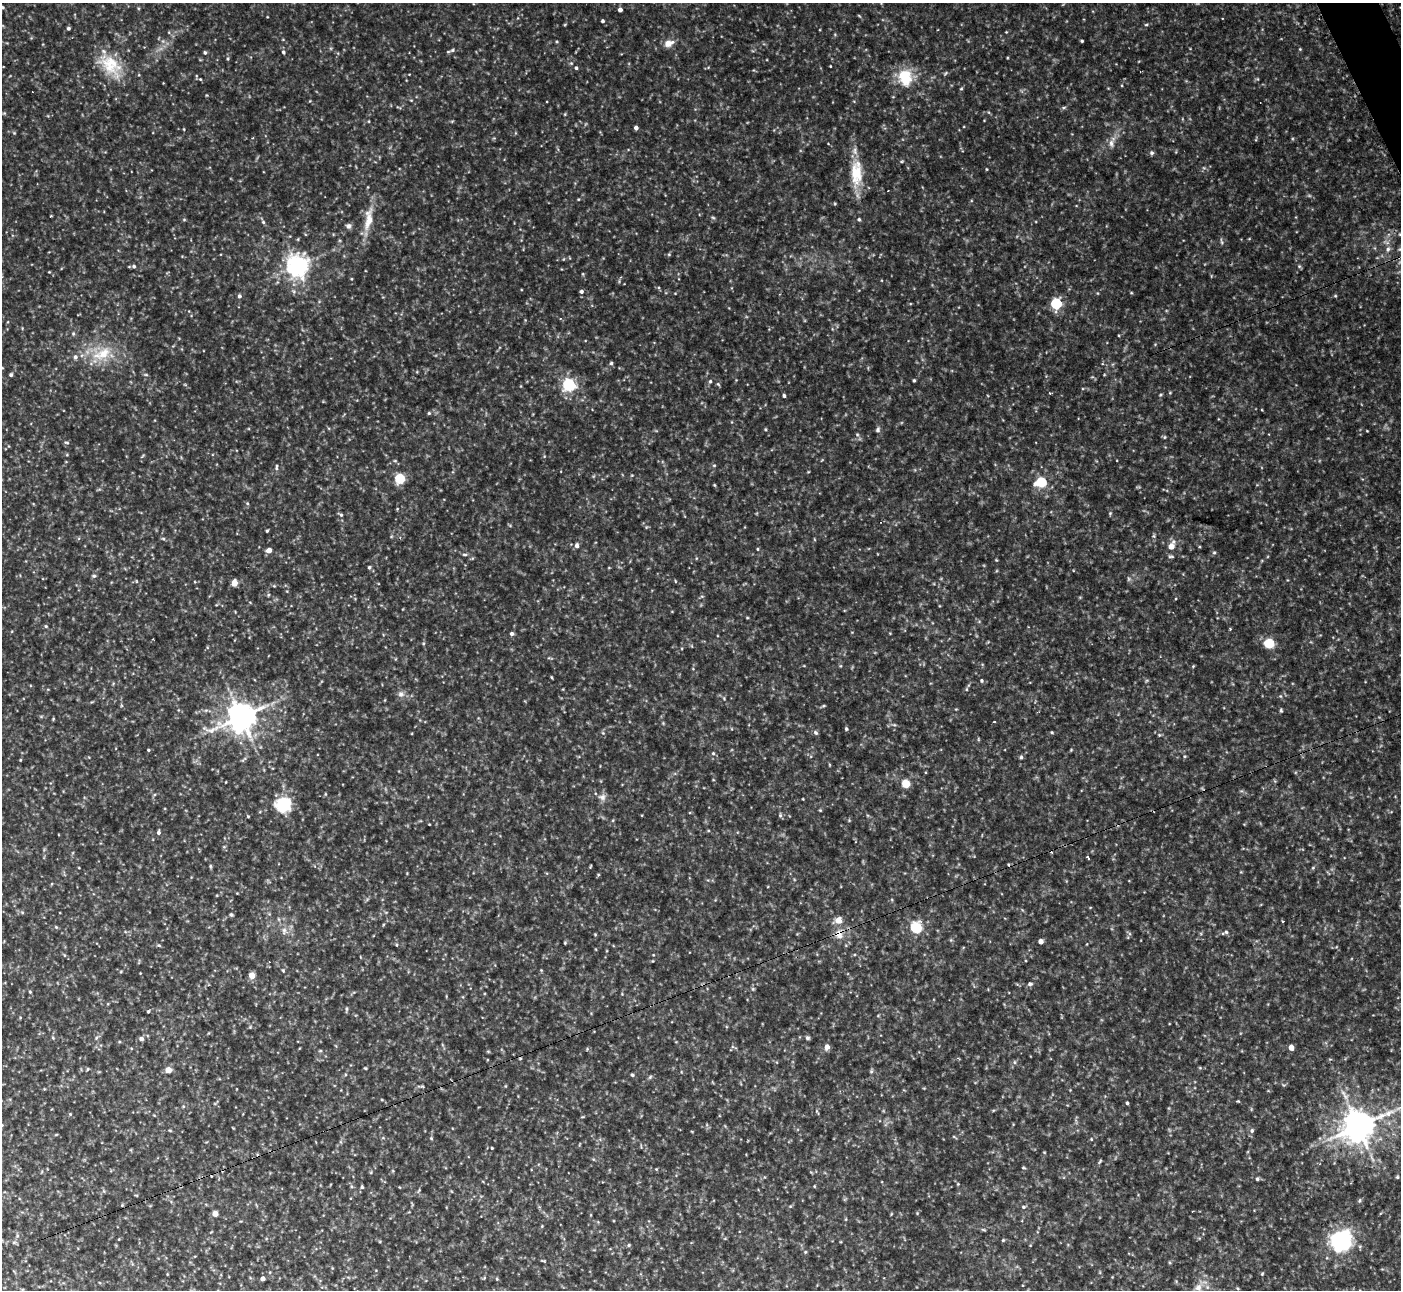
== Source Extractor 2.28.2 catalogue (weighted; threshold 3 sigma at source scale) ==
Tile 10 of 4 x 4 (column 2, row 3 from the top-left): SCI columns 1467-2865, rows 1573-2860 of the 6173 x 5943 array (HDU 1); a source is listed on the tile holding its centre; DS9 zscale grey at full resolution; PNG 1403 x 1292 px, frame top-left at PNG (2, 3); no overlay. Shown black and unused: <1% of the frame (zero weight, under 2 of 3 exposures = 1% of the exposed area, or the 3 px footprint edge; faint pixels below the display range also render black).
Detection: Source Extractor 2.28.2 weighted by HDU 2 'WHT'; one run over the whole footprint, this tile lists its part. Background 0.0722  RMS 0.01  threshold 0.0452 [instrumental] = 3 sigma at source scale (4.5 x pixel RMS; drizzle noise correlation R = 1.50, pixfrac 1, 0.05/0.05 arcsec/px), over >= 5 px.
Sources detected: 384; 6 too faint to see at this stretch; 3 cosmic-ray / hot-pixel residue — not listed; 4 inside a brighter listed object's ellipse — not listed separately; the other 371 listed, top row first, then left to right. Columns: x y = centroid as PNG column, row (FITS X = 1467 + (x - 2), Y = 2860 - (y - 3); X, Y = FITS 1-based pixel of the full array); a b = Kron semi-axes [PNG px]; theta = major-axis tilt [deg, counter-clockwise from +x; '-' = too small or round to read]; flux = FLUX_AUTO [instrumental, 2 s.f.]
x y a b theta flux
2 7 4 4 - 1.6
138 8 5 3 - 1.1
620 10 4 4 - 5.1
859 16 6 3 -37 1.1
603 21 4 3 - 2.3
565 24 5 3 - 0.91
1146 25 5 3 - 1.2
68 28 4 4 - 2.2
1006 32 3 3 - 0.77
1082 41 3 3 - 1.5
669 43 14 9 22 9.2
1300 49 5 4 - 1.1
452 50 6 4 28 1.8
283 52 6 5 - 2.3
205 53 5 4 - 1.8
228 59 5 4 - 1.4
571 63 5 5 - 1.5
110 65 44 23 -48 48
830 66 3 2 - 0.8
576 68 5 4 - 2
945 73 8 5 29 1.7
905 77 23 21 -84 35
200 79 6 5 - 1.6
1258 79 6 4 -89 1.1
1122 85 4 3 - 0.88
961 89 5 4 - 1.4
206 95 5 3 - 0.84
411 100 5 4 - 1
310 101 5 4 - 0.91
399 107 9 3 -22 1.4
1063 107 7 3 9 1.7
4 113 7 4 -14 1.4
565 114 5 3 - 0.95
369 121 4 3 - 0.85
452 121 6 3 18 1.1
636 128 4 4 - 4.3
184 129 4 3 - 0.84
14 133 5 5 - 1.1
515 133 6 4 90 1.1
253 138 3 3 - 1.3
494 138 6 3 18 1
1256 139 7 3 78 1
1111 143 14 9 82 7.7
1152 153 6 5 - 2.5
902 161 5 4 - 1.2
986 169 4 2 - 0.87
856 172 37 16 90 36
888 191 3 2 - 1.5
578 199 4 3 - 0.91
51 216 3 2 - 1.6
713 217 7 4 -19 1.5
368 219 40 11 79 24
859 219 5 5 - 1.8
184 220 5 4 - 1.2
263 222 5 4 - 1.7
348 226 8 7 - 3.4
1249 239 5 3 - 0.81
1222 241 9 4 -76 2.1
1388 249 9 6 71 4.1
1400 249 6 4 -6 1.3
669 254 5 5 - 1.4
563 259 5 3 - 0.91
134 266 6 6 - 2.6
297 266 8 7 - 750
1299 266 6 6 - 1.7
49 272 3 2 - 0.76
1211 276 5 3 - 0.88
619 281 5 4 - 1.6
659 288 5 3 - 1.2
581 291 5 4 - 2.2
675 293 4 3 - 0.66
1097 293 5 3 - 0.84
1131 293 4 4 - 0.98
239 296 5 5 - 2.8
1335 296 5 4 - 1.2
1056 304 6 5 - 95
560 319 3 3 - 1.2
73 334 6 5 - 1.9
100 353 41 26 2 53
611 363 5 4 - 2.1
2 368 4 3 - 0.8
417 372 5 4 - 0.93
11 375 4 4 - 2.3
146 375 7 3 -1 1.3
736 380 4 3 - 0.76
914 380 3 3 - 1.5
710 381 6 5 - 2
718 384 7 4 -54 1.4
569 385 6 6 - 180
1170 393 5 3 - 0.92
1160 395 5 3 - 1.1
784 396 4 3 - 2.5
1262 410 4 3 - 0.78
429 413 5 5 - 1.5
765 429 5 4 - 1.2
878 430 9 6 73 2.9
656 431 6 3 -19 1
1367 431 3 2 - 0.71
857 435 6 5 - 1.8
1164 437 6 4 89 1.3
66 442 7 5 -18 1.9
9 446 5 3 - 0.86
67 455 5 3 - 1
142 456 7 3 42 1.1
544 456 5 3 - 1
822 460 5 3 - 0.85
395 461 5 5 - 1.4
714 465 5 4 - 1.3
277 467 10 5 78 2.8
808 472 4 3 - 0.88
632 475 5 3 - 0.91
400 479 5 5 - 80
1041 482 6 5 - 86
714 485 4 3 - 1.1
99 489 7 3 19 1.3
247 503 5 5 - 1.4
397 509 4 3 - 0.91
1110 513 6 4 70 1.4
341 514 8 5 -40 2
646 527 5 5 - 1.3
267 531 3 3 - 1.3
1154 536 6 4 -80 1.6
163 539 6 4 -27 1.5
814 539 5 3 - 0.86
577 545 6 5 - 3.9
1171 546 8 5 64 14
757 549 4 4 - 1.1
269 550 5 4 - 10
1214 553 5 5 - 1.6
465 554 8 4 0 1.9
1171 556 8 5 -6 2.1
696 558 5 3 - 0.92
996 560 5 3 - 0.94
369 567 5 4 - 1.9
609 568 4 3 - 0.78
94 576 6 5 - 1.8
136 581 5 3 - 0.89
675 581 5 3 - 0.87
234 583 5 4 - 19
274 586 5 4 - 1.2
268 595 5 4 - 1.3
702 596 6 5 - 1.5
216 605 5 3 - 0.94
939 606 4 3 - 0.79
747 618 4 3 - 0.89
979 621 6 4 1 1.4
46 626 5 4 - 1.5
1230 629 3 3 - 1.6
890 633 3 3 - 0.77
512 634 5 5 - 2.6
988 642 5 3 - 0.95
423 643 5 5 - 1.3
1269 644 5 5 - 65
207 647 5 3 - 1
550 658 10 3 -14 1.5
395 659 5 3 - 0.88
804 666 5 3 - 0.77
840 666 5 4 - 1.1
1193 666 5 4 - 1
693 669 4 3 - 0.72
552 677 3 2 - 1
981 680 5 5 - 1.6
1146 681 6 4 31 1.3
113 684 5 3 - 1.1
969 685 6 4 70 1.3
401 694 9 9 - 5.1
1280 696 5 5 - 1.6
724 698 7 5 -70 1.8
385 700 5 3 - 0.75
92 702 6 3 35 1.1
122 705 5 4 - 1.4
823 706 6 4 21 1.4
956 709 4 4 - 0.79
178 710 5 3 - 0.81
1281 710 6 4 -90 1.5
41 716 6 4 0 1.4
241 717 11 9 25 1700
53 719 5 3 - 0.94
994 722 3 2 - 1.5
663 723 5 4 - 1.1
894 725 9 3 -11 1.9
846 729 5 4 - 1.7
1052 732 4 3 - 1.2
603 733 5 4 - 1.4
816 733 7 5 -45 2.3
1159 735 6 5 - 1.5
978 739 5 3 - 0.99
148 750 4 3 - 1.3
1071 750 6 3 46 1
713 753 6 5 - 2
1185 756 5 4 - 1.3
1021 757 5 5 - 2
244 759 11 4 44 2
20 760 4 3 - 0.89
829 765 5 3 - 0.83
713 780 5 3 - 0.73
226 782 3 2 - 0.67
906 784 5 5 - 38
1202 788 5 4 - 1.1
325 794 5 3 - 0.95
154 795 6 3 20 1.3
602 797 11 10 - 6.1
803 799 2 2 - 0.73
283 804 16 16 - 43
820 810 4 4 - 1.1
642 815 3 2 - 0.73
780 815 7 5 -90 1.9
248 816 4 3 - 1
613 820 5 4 - 1.1
849 820 5 4 - 1.1
420 821 6 3 17 1
429 824 3 2 - 0.71
708 831 5 3 - 1
158 832 6 4 85 2.7
224 847 5 3 - 1.1
1088 858 5 2 - 1.6
210 866 6 4 -74 1.5
590 866 4 2 - 0.91
79 868 3 2 - 0.69
1313 868 5 4 - 1.5
1241 872 4 4 - 0.82
407 873 5 3 - 0.77
598 874 4 3 - 0.92
51 884 5 3 - 0.78
237 893 3 3 - 0.73
217 895 4 3 - 0.78
892 900 5 4 - 1.1
22 912 5 5 - 1.6
231 915 5 4 - 1.9
279 919 6 4 -88 1.7
838 920 6 5 - 15
1282 921 3 2 - 1.7
56 927 5 5 - 1.3
916 928 6 5 - 110
284 931 13 8 -83 7.4
1226 932 8 5 10 2.7
1129 933 9 3 -35 1.5
595 934 4 4 - 1
839 935 13 11 -58 11
951 940 5 5 - 1.4
1041 941 4 4 - 7
565 943 4 4 - 1.1
159 945 6 4 -21 1.6
396 945 6 4 -69 1.2
64 955 7 4 -53 1.4
653 961 4 3 - 0.93
283 970 7 5 -73 1.7
541 970 4 3 - 0.94
121 972 5 3 - 1.1
140 973 4 3 - 0.69
252 975 5 4 - 18
1030 984 6 5 - 2.5
753 989 6 3 16 1.3
30 992 5 4 - 1.4
622 994 4 3 - 0.75
463 997 5 3 - 0.92
346 1009 9 3 87 1.5
148 1012 4 4 - 1.4
878 1015 5 3 - 0.96
20 1018 4 4 - 0.96
250 1027 6 4 46 1.2
208 1033 5 3 - 0.82
53 1037 6 4 -70 1.5
97 1037 9 4 46 2.4
807 1038 5 5 - 2.5
141 1039 6 6 - 3.3
119 1042 4 4 - 1.1
443 1045 6 4 -70 1.3
733 1047 11 3 -25 1.6
827 1047 5 5 - 7.5
1291 1047 4 4 - 7.8
131 1048 5 3 - 0.9
587 1049 6 4 0 1.4
320 1051 5 4 - 1.2
488 1051 5 4 - 1.1
1014 1062 6 4 -90 1.5
365 1068 4 3 - 1
1200 1068 5 4 - 1.1
88 1069 6 4 29 1.4
168 1070 4 4 - 18
871 1071 7 5 72 1.7
345 1074 5 3 - 0.89
632 1075 5 4 - 1.7
650 1077 6 5 - 1.8
1283 1085 7 3 -30 1.1
421 1086 11 4 3 1.8
505 1086 5 3 - 0.92
44 1089 5 4 - 0.87
1070 1090 4 4 - 0.73
1345 1096 11 9 -10 7.1
382 1100 5 3 - 1
1238 1101 4 3 - 0.92
215 1103 9 4 40 1.7
1127 1103 4 3 - 1.6
183 1106 5 4 - 1.3
993 1110 5 3 - 0.97
70 1114 5 5 - 1.2
154 1115 5 3 - 0.83
583 1117 6 3 9 0.94
1076 1121 10 3 -79 1.9
2 1125 5 4 - 0.95
707 1125 6 4 -72 1.3
1358 1126 11 9 27 2300
233 1128 3 2 - 0.77
170 1130 5 3 - 1
1252 1131 6 6 - 2.6
56 1135 5 3 - 0.95
954 1137 7 3 -34 1.1
383 1138 6 4 -18 1.2
431 1138 6 4 -73 1.4
1091 1139 5 4 - 1.2
341 1142 6 4 -71 1.3
580 1144 5 3 - 0.9
492 1148 3 3 - 1
131 1150 5 3 - 0.87
1044 1152 4 3 - 0.85
1100 1161 8 3 46 1.5
1024 1168 5 4 - 1.4
656 1169 4 4 - 0.91
393 1171 6 3 -72 0.99
41 1172 5 3 - 0.91
371 1172 6 3 72 1.1
1397 1177 5 5 - 1.5
1257 1179 5 5 - 1.8
958 1184 4 3 - 0.94
814 1186 4 3 - 0.9
362 1187 5 4 - 1.6
399 1187 4 2 - 0.61
419 1190 9 4 51 1.7
104 1191 6 5 - 1.7
136 1195 5 3 - 0.91
845 1199 6 4 44 1.3
1359 1200 6 5 - 1.8
122 1205 5 3 - 1
150 1206 5 3 - 0.88
790 1206 5 5 - 1.2
1023 1207 6 5 - 2
917 1213 5 3 - 0.88
215 1214 4 4 - 14
891 1214 4 3 - 0.89
591 1215 5 3 - 0.85
846 1219 5 3 - 1
598 1222 5 4 - 1.1
542 1226 5 3 - 0.93
983 1230 7 3 -9 1.4
211 1232 5 3 - 0.72
17 1236 7 6 - 2.4
725 1238 6 3 19 1
119 1239 4 3 - 0.89
1003 1240 4 4 - 1.3
1341 1241 14 13 - 160
14 1242 7 5 21 2.2
629 1245 5 4 - 1.4
805 1252 5 4 - 1.5
195 1256 5 3 - 0.76
543 1261 7 3 -11 1.1
332 1268 4 4 - 1
14 1272 7 3 -45 1.1
270 1272 5 3 - 0.96
1100 1272 6 3 73 1
167 1274 4 3 - 0.74
1262 1274 5 3 - 1.2
314 1276 6 4 -71 1.3
348 1277 6 4 -19 1.5
1112 1277 3 3 - 0.66
484 1278 6 4 45 1.1
263 1279 4 4 - 5.1
497 1279 5 4 - 1.2
1198 1288 17 13 -76 12
1237 1288 5 3 - 1.1
22 1289 6 4 -17 1
Overlapping masked pixels (flux is a lower limit): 1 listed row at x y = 839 935
Isophote crosses this tile's border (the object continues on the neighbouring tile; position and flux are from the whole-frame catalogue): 6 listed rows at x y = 2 7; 620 10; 1400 249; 2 368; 2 1125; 1198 1288
Unlisted compact peaks at least as high as the median listed source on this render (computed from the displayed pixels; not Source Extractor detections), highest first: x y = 1119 335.